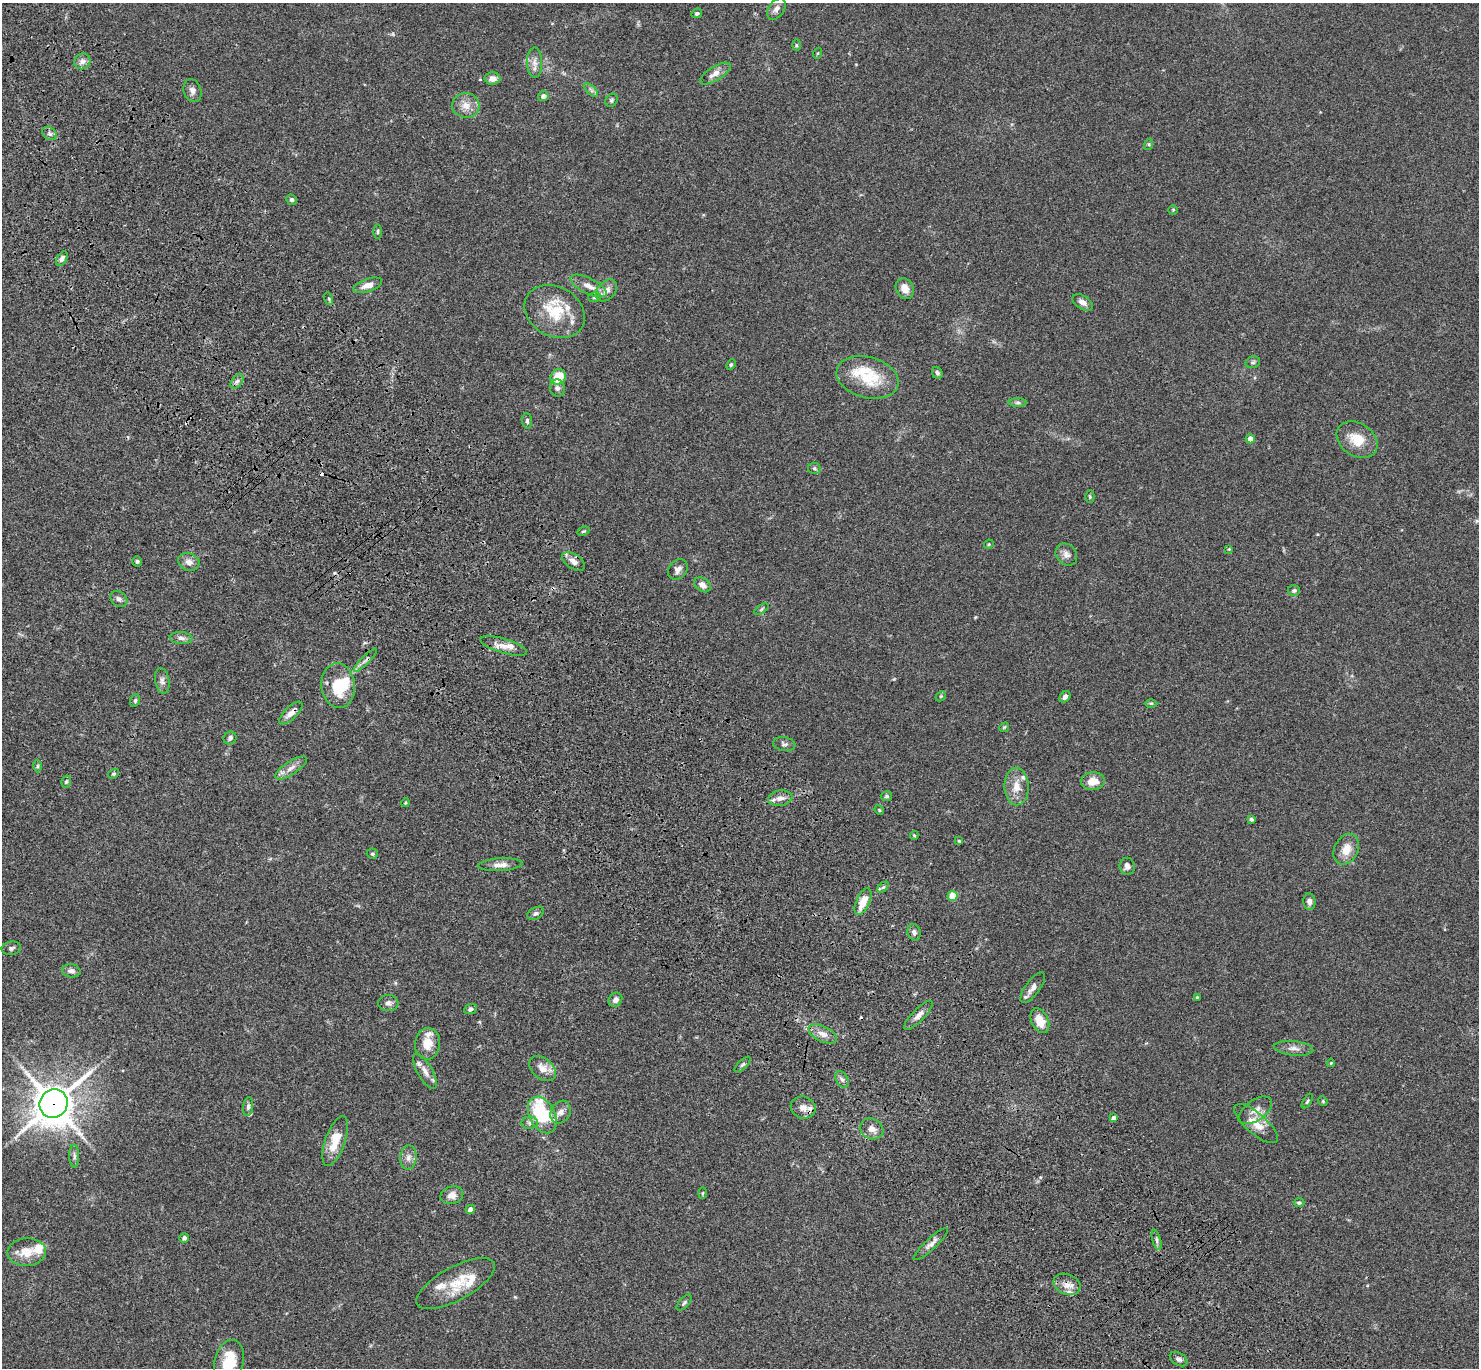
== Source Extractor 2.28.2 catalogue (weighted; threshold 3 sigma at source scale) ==
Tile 11 of 4 x 4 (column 3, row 3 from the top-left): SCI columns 3057-4533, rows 1751-3116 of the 6109 x 6091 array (HDU 1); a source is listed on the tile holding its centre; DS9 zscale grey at full resolution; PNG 1481 x 1370 px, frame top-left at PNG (2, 3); each listed source drawn as its Kron ellipse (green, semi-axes under 4 px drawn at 4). Shown black and unused: <1% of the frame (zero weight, under 3 of 4 exposures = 6% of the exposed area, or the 3 px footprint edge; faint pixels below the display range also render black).
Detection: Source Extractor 2.28.2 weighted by HDU 2 'WHT'; one run over the whole footprint, this tile lists its part. Background 0.0586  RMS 0.0052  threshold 0.0233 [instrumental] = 3 sigma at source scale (4.5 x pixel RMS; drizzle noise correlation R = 1.50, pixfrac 1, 0.05/0.05 arcsec/px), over >= 5 px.
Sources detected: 151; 1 too faint to see at this stretch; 1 inside a brighter object's white glare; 3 cosmic-ray / hot-pixel residue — neither listed nor drawn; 13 inside a brighter listed object's ellipse — not listed separately; the other 133 listed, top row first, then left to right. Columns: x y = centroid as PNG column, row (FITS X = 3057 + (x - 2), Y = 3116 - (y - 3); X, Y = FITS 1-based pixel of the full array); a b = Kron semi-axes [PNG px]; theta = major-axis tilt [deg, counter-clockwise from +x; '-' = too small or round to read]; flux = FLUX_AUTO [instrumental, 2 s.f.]
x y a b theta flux
776 9 12 7 55 2.7
697 13 5 4 - 0.95
796 45 6 4 -89 0.62
818 53 5 3 - 0.48
82 61 8 7 - 2.2
535 62 15 7 -89 3.2
715 74 17 7 31 4.1
493 79 8 6 -1 2.7
591 90 9 4 -45 1.3
192 91 12 8 -72 2.4
543 96 5 5 - 1.7
611 100 7 5 53 0.9
466 105 14 12 -11 5.1
49 134 8 5 -34 1.3
1149 144 6 4 73 0.58
291 200 5 5 - 1
1173 210 5 4 - 0.53
378 231 7 3 89 0.67
62 259 8 5 58 1.6
368 285 15 6 18 4
589 286 20 8 -26 4.7
905 289 11 8 -65 4.8
606 290 12 9 48 3.6
595 297 6 5 - 0.9
329 299 6 4 -73 0.75
1082 302 11 6 -32 2.9
555 311 32 24 -29 20
1253 362 7 5 14 1
731 364 6 4 63 0.68
937 373 6 5 - 1
558 377 8 7 - 13
867 377 31 20 -15 21
237 381 8 5 54 1.4
557 388 9 7 -75 1.6
1018 403 9 4 0 1.1
527 421 8 5 -84 1
1250 439 4 4 - 4
1357 440 22 16 -33 10
814 468 6 5 - 0.86
1090 497 6 4 -89 0.69
583 531 6 4 25 0.66
989 544 5 4 - 0.51
1229 549 4 4 - 0.44
1066 554 12 10 -48 2.8
137 561 5 4 - 0.87
573 561 13 7 -33 3.2
189 562 11 8 -24 3.1
678 569 11 8 47 2.4
702 585 9 6 -36 3.3
1294 590 6 5 - 0.99
119 599 9 7 -39 1.7
761 609 8 4 34 0.88
181 638 11 6 -5 1.9
504 646 24 7 -17 4.7
365 660 15 3 45 1.6
162 681 13 7 -80 2.1
338 686 22 16 -84 17
941 696 5 4 - 0.6
1065 697 6 5 - 2
135 700 6 4 70 0.78
1151 703 6 4 0 0.66
291 713 15 6 44 3.7
1004 727 5 4 - 0.57
230 738 7 6 - 1.5
784 744 11 7 -10 1.5
38 766 6 4 89 0.71
291 768 18 6 33 3.6
113 774 5 4 - 0.69
1093 781 12 9 3 6.5
66 782 6 4 72 0.81
1017 786 19 12 -88 6.8
886 796 5 5 - 0.85
780 798 12 7 9 3.4
405 803 4 3 - 0.48
879 810 5 4 - 0.52
1251 819 4 3 - 1
914 835 4 4 - 0.56
959 841 4 4 - 0.5
1346 849 16 12 65 6.7
372 854 6 5 - 0.87
500 865 22 6 3 3.5
1127 866 8 7 - 2.1
883 887 6 4 44 0.81
953 896 5 5 - 8.4
863 902 14 6 66 8.4
1309 902 8 6 -85 2
536 913 9 6 28 1.3
914 932 8 6 -74 1.8
11 948 10 6 9 1.3
71 971 9 6 -8 1.8
1033 988 18 7 54 3.2
1197 997 3 3 - 0.46
615 1000 7 6 - 2.4
388 1003 10 8 2 2.2
470 1009 6 5 - 1.3
918 1015 19 6 45 3.1
1040 1021 13 8 -64 7.7
823 1034 15 7 -25 4.1
428 1044 16 12 85 7.2
1294 1048 19 7 -6 3.2
1331 1063 4 3 - 0.44
742 1065 10 4 44 1.1
542 1068 15 10 -41 5.2
425 1071 20 7 -60 4
842 1080 9 5 -62 1.5
1307 1101 8 4 59 0.84
1323 1101 5 4 - 0.6
54 1104 15 13 48 1300
248 1107 9 5 82 1.3
803 1107 12 11 - 3.7
1256 1110 19 10 35 4.7
561 1112 12 9 59 3.2
542 1115 19 12 -62 39
1114 1118 4 4 - 2.1
530 1123 8 6 2 1.5
1256 1124 27 10 -41 7.4
872 1129 12 10 -29 3.5
335 1141 26 10 71 9.8
74 1156 11 5 -88 1.5
408 1157 12 8 84 2.7
702 1193 6 4 88 0.56
452 1195 11 8 16 3.6
1299 1203 5 4 - 0.93
470 1209 5 4 - 2.3
184 1238 5 5 - 1.1
1157 1240 10 3 -75 1.2
931 1244 23 5 43 2.9
27 1252 19 14 3 9
456 1284 44 16 28 15
1067 1284 14 10 -23 4.1
684 1303 10 5 48 1.1
1179 1359 9 6 -32 1.5
229 1362 22 14 74 15
Overlapping masked pixels (flux is a lower limit): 3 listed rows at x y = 573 561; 291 713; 54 1104
Isophote crosses this tile's border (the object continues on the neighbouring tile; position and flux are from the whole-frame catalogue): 1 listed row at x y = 229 1362